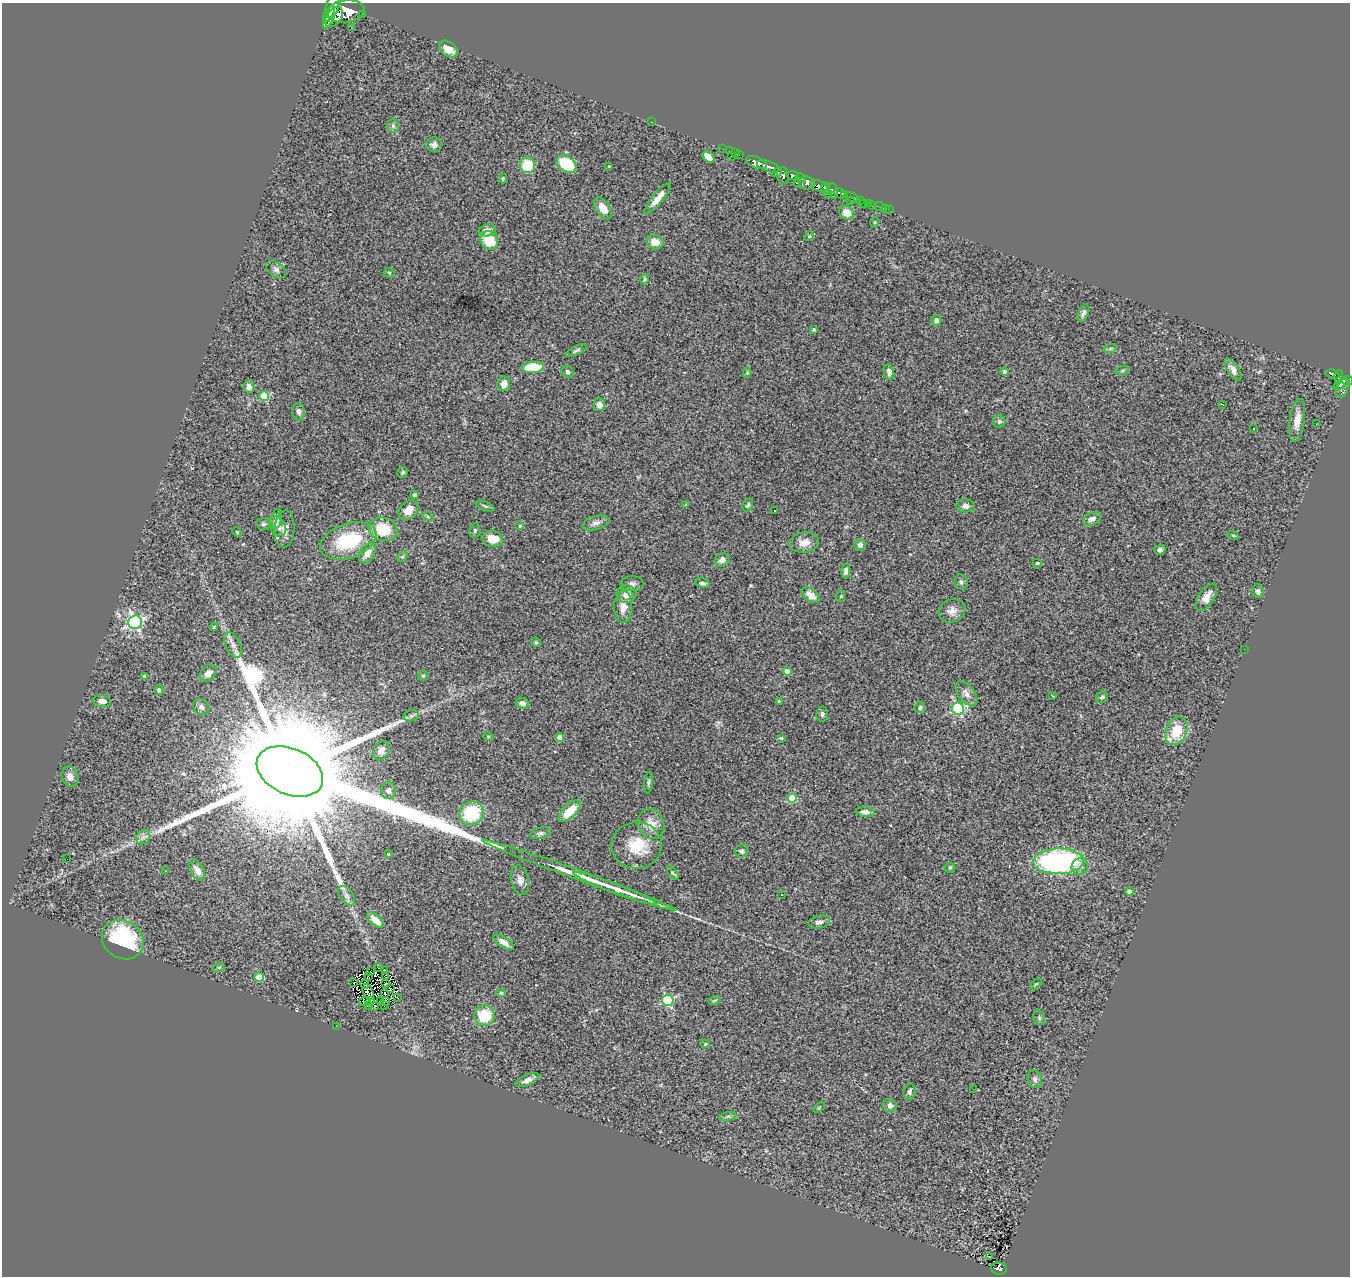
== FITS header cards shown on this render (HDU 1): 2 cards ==
NAXIS1  =                 1348
NAXIS2  =                 1274

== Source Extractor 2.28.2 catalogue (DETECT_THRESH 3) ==
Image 1348 x 1274 px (HDU 1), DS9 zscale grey, 1 PNG px = 1 image px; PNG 1352 x 1278 px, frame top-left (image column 1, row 1274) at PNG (2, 3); each listed source drawn as its Kron ellipse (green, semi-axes under 4 px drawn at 4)
Background 1.32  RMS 0.085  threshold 0.256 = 3 sigma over >= 5 px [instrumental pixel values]
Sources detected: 220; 4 with non-positive FLUX_AUTO (blend fragments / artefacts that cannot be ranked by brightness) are neither listed nor drawn; the other 216 listed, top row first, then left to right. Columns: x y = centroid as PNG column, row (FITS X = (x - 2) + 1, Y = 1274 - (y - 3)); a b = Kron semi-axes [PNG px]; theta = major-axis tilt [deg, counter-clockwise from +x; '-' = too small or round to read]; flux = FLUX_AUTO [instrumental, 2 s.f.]
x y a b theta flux
332 7 22 6 71 1600
346 11 19 11 8 3700
329 14 9 3 60 670
362 14 4 3 - 92
334 17 11 7 53 1300
352 28 3 2 - 15
448 49 10 7 -36 61
652 122 3 2 - 190
393 126 7 5 -89 14
434 145 8 7 - 24
723 149 2 2 - 9.2
729 151 2 2 - 3.6
735 153 2 2 - 13
739 155 3 2 - 10
731 156 3 2 - 39
708 157 7 4 -44 77
756 163 11 5 -22 830
567 164 11 7 -37 230
527 165 8 8 - 200
609 166 3 3 - 3.8
768 166 12 5 -18 820
777 173 5 3 - 170
792 175 6 4 -6 310
783 176 9 6 -83 370
503 178 5 4 - 6.7
801 178 5 4 - 140
797 183 4 3 - 77
807 183 8 6 -4 580
819 186 9 5 -23 910
825 188 6 4 76 320
833 191 8 5 -79 370
827 193 3 3 - 78
840 193 6 4 -37 650
845 194 3 3 - 210
852 197 8 3 -28 120
658 198 19 5 50 62
850 200 3 2 - 34
860 200 3 2 - 42
863 203 3 2 - 11
869 203 3 3 - 40
873 205 3 2 - 8.5
880 207 6 2 -22 7.5
603 208 12 7 -56 70
886 209 2 2 - 6.1
889 210 3 2 - 5.6
846 213 8 6 -37 53
875 222 5 3 - 5.4
487 230 9 6 15 45
809 236 5 4 - 6.7
489 240 9 8 - 150
655 242 8 7 - 59
276 270 11 7 -38 22
389 273 5 5 - 7.2
645 279 5 3 - 6.3
1083 313 9 5 64 18
936 320 5 5 - 16
814 330 3 3 - 11
1110 349 6 4 19 9.1
576 350 12 4 27 14
533 367 11 5 5 220
1233 370 12 6 -57 33
1122 371 7 4 19 7.6
568 372 6 5 - 13
889 372 7 5 -78 22
1005 372 4 4 - 16
747 373 5 4 - 9.9
1333 374 7 3 -17 240
1339 377 7 3 87 280
1347 380 6 4 12 420
504 384 7 6 - 32
1341 384 8 4 32 410
249 387 6 5 - 26
1342 388 9 6 75 360
264 396 5 4 - 220
1222 404 2 2 - 5
599 405 6 6 - 31
299 412 9 6 -81 20
1297 420 21 7 82 66
999 421 6 6 - 13
1317 424 2 2 - 3.3
1253 429 3 2 - 11
403 472 6 5 - 11
415 495 4 3 - 14
686 505 4 3 - 7
748 505 6 4 61 11
485 506 10 4 -22 9.6
966 506 9 6 -5 20
409 510 11 8 45 61
775 510 2 2 - 4.6
428 517 6 4 -20 7.3
276 519 10 5 79 27
1092 519 9 6 26 31
596 523 14 7 15 29
264 524 7 6 - 13
278 526 10 7 -56 29
520 526 3 3 - 7.1
284 529 18 10 86 43
383 529 14 11 -13 160
475 530 7 5 79 10
237 532 5 3 - 4.7
1233 535 6 3 -18 6
493 539 10 8 -7 84
348 541 29 17 19 350
804 542 15 10 8 53
860 545 5 5 - 28
1160 550 5 5 - 14
367 553 11 7 57 48
402 556 6 4 44 8
722 560 8 6 37 27
1037 563 5 4 - 7.4
846 571 7 4 87 21
961 582 7 6 - 17
703 583 7 4 -12 14
632 584 11 7 0 26
1258 591 7 5 -69 18
626 594 10 9 - 50
810 595 10 6 -40 51
841 596 5 3 - 5.2
1206 597 15 8 58 54
623 607 16 9 90 54
952 611 14 11 21 45
135 622 7 6 - 1400
214 627 4 3 - 5.8
536 642 5 4 - 7.5
233 645 14 7 -65 36
1244 649 2 2 - 16
787 671 4 4 - 79
208 673 9 7 41 39
423 676 5 5 - 7.6
145 677 4 4 - 33
159 690 5 4 - 14
966 693 14 8 -52 38
1053 696 3 2 - 3.9
1102 697 6 5 - 13
102 701 8 6 -8 42
779 702 3 3 - 9.8
523 703 6 5 - 28
201 707 9 7 -44 21
920 708 5 5 - 10
958 709 6 6 - 840
822 714 8 6 83 14
411 716 8 5 16 15
1176 731 15 10 66 150
488 736 5 3 - 5.4
560 737 4 4 - 58
781 738 4 3 - 12
381 750 10 7 60 34
290 771 35 23 -24 380000
70 777 10 8 -66 37
648 782 11 3 83 12
388 791 8 7 - 22
792 798 5 4 - 230
570 811 14 6 44 110
865 812 9 5 -8 26
471 813 13 11 33 280
651 824 15 13 -68 79
540 833 10 5 14 16
143 837 8 6 44 20
637 845 25 23 4 200
742 851 7 6 - 13
388 854 3 2 - 5.8
67 859 2 2 - 22
1059 861 25 13 2 1200
1080 867 8 8 - 35
950 868 5 5 - 8.2
197 870 11 6 -62 41
165 871 3 2 - 7.4
673 873 7 4 -52 8.6
579 875 102 5 -20 210
520 880 15 8 -76 36
615 888 44 5 -20 98
1129 891 4 3 - 25
782 895 3 2 - 8.3
346 896 11 6 -53 25
375 920 10 5 -42 69
819 922 11 6 10 26
123 940 22 18 -34 520
504 942 11 5 -33 32
219 967 6 3 19 7.2
378 967 3 2 - 4.3
384 970 4 2 - 4.1
371 971 3 2 - 2
368 976 3 2 - 6.2
386 976 3 2 - 3.6
259 977 4 4 - 190
353 983 2 2 - 3.9
365 984 4 3 - 10
386 984 3 2 - 5.7
1036 984 6 4 43 7.4
390 989 3 2 - 3.1
368 992 8 5 -69 0.78
385 993 3 2 - 3.1
501 993 5 3 - 8.7
397 997 2 2 - 6.7
380 1000 3 2 - 5.4
668 1000 6 5 - 600
714 1000 6 3 19 6.1
371 1001 3 2 - 3.6
386 1001 4 2 - 1.9
365 1002 6 3 2 2.3
368 1005 2 2 - 260
384 1005 2 2 - 4.9
375 1006 3 2 - 3.5
484 1015 10 10 - 190
1039 1018 7 5 -69 11
336 1026 2 2 - 55
705 1044 4 3 - 6.6
1035 1079 9 7 -71 20
527 1080 13 5 23 29
974 1089 2 2 - 2.3
910 1092 8 6 78 17
890 1105 7 6 - 26
819 1107 6 2 46 4.4
728 1117 9 4 9 12
989 1257 2 2 - 4.2
999 1269 8 6 -6 210
At the frame edge (FLAGS 8, measured only in part): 2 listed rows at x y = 332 7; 1347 380
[4 non-positive-flux detections neither listed nor drawn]